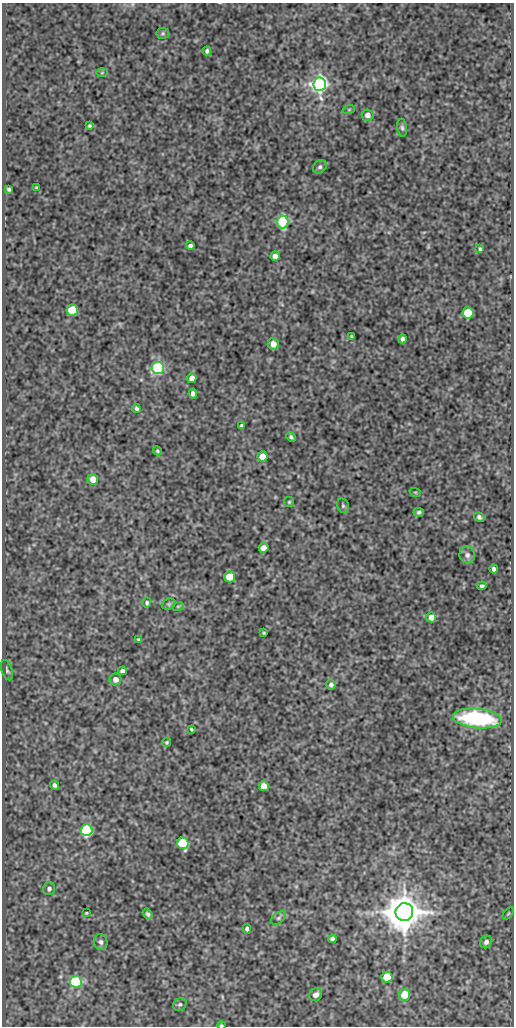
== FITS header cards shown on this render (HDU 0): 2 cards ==
NAXIS1  =                  512
NAXIS2  =                 1024

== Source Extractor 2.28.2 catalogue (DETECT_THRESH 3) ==
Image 512 x 1024 px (HDU 0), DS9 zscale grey, 1 PNG px = 1 image px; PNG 516 x 1028 px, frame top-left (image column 1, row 1024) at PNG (2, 3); each listed source drawn as its Kron ellipse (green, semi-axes under 4 px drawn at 4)
Background 94.6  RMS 0.53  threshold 1.6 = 3 sigma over >= 5 px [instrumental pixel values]
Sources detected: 72; all 72 listed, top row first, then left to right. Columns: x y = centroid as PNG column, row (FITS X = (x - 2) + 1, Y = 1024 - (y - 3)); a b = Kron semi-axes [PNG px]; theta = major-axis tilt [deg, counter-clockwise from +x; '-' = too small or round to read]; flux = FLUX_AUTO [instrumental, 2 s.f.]
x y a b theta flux
163 33 6 5 - 56
207 51 4 4 - 78
102 73 6 4 1 41
320 84 7 6 - 20000
349 109 6 4 19 42
367 115 6 5 - 170
89 126 3 3 - 49
402 128 9 5 -84 82
320 167 7 6 - 93
36 187 3 2 - 27
9 189 4 3 - 59
283 222 6 6 - 4700
190 246 4 4 - 110
480 249 4 3 - 56
275 256 4 4 - 170
72 310 6 5 - 2200
468 313 6 5 - 1700
352 336 3 3 - 39
402 339 4 4 - 97
273 344 6 5 - 270
158 368 6 6 - 6100
192 378 5 4 - 210
193 394 5 4 - 130
136 408 4 3 - 69
242 426 4 3 - 81
291 437 5 3 - 67
157 451 5 4 - 49
262 456 5 5 - 590
93 479 5 5 - 470
415 492 6 3 -18 34
289 502 5 5 - 47
343 506 7 5 -76 77
419 512 5 4 - 72
479 517 5 4 - 86
264 548 5 5 - 220
467 555 8 7 - 130
494 569 4 4 - 100
230 577 5 5 - 860
482 586 4 3 - 58
147 603 5 4 - 75
169 604 7 5 21 57
178 606 6 3 18 35
431 617 5 5 - 410
264 633 4 3 - 40
138 639 4 3 - 33
7 670 10 5 -71 85
122 671 4 4 - 100
115 679 6 6 - 200
331 685 5 4 - 120
477 718 24 9 -6 4200
191 729 3 3 - 42
167 742 5 4 - 52
55 785 5 3 - 100
264 786 5 5 - 380
87 830 6 6 - 7000
183 843 6 5 - 3400
49 889 6 6 - 110
404 912 9 9 - 110000
86 913 3 2 - 31
148 914 6 4 -56 77
508 914 7 3 48 43
279 918 9 5 38 79
247 929 5 4 - 100
332 939 4 4 - 96
101 942 8 6 -73 110
486 942 6 6 - 120
387 977 5 5 - 1900
76 982 6 6 - 5300
316 995 7 6 - 150
404 995 6 5 - 700
180 1004 7 6 - 76
221 1025 4 3 - 46
At the frame edge (FLAGS 8, measured only in part): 1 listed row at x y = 221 1025

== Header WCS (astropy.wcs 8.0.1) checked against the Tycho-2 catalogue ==
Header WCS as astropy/WCSLIB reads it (CRVAL/CRPIX/CD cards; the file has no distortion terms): RA---SIN/DEC--SIN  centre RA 14:01:41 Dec +54:29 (210.42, +54.48 deg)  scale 1 arcsec/px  FOV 8.5' x 17.1'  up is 0 deg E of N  parity normal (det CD < 0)
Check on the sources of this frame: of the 60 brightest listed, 3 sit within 1.5 arcsec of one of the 6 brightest Tycho-2 stars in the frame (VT <= 12.26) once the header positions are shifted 0.31 arcsec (0.31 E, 0.01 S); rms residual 0.48 arcsec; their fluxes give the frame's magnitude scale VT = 21.72 - 2.5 log10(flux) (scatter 0.26 mag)
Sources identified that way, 3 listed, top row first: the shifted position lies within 1.5 arcsec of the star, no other Tycho-2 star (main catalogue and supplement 1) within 3.0 arcsec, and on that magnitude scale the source's flux lands within +1.5 / -3 mag of the star's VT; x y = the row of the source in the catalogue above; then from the Tycho-2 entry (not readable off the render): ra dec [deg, ICRS J2000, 3 dp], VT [Tycho-2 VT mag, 2 dp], TYC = Tycho-2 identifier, HIP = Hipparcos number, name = IAU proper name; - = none
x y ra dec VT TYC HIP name
320 84 210.392 +54.595 11.49 3852-341-1 - -
158 368 210.470 +54.516 11.99 3852-555-1 - -
404 912 210.352 +54.365 9.11 3852-468-1 68503 -